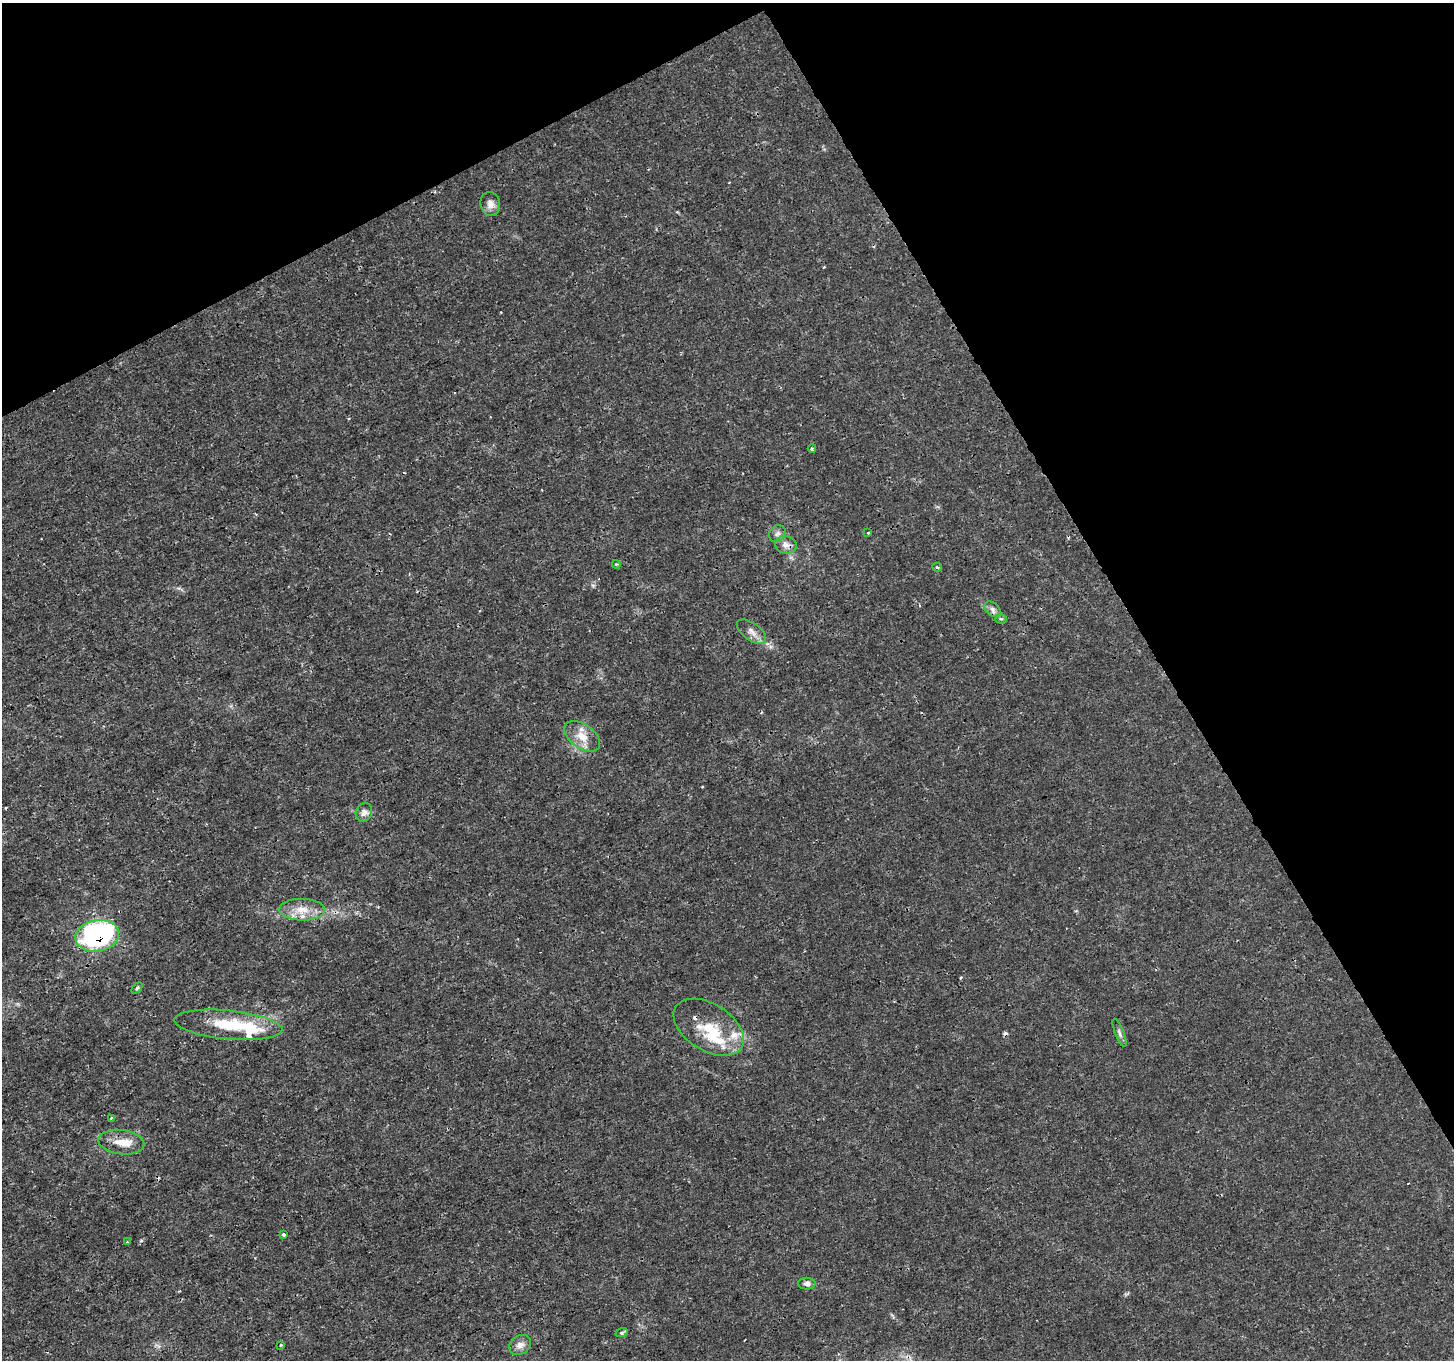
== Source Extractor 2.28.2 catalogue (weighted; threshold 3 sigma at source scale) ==
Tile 3 of 4 x 4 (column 3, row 1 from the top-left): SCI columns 2909-4360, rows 4242-5599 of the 5814 x 5707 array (HDU 1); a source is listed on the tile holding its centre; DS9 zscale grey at full resolution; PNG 1456 x 1362 px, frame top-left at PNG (2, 3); each listed source drawn as its Kron ellipse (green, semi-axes under 4 px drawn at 4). Shown black and unused: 28% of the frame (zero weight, under 3 of 4 exposures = <1% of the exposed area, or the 3 px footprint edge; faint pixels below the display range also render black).
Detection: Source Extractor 2.28.2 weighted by HDU 2 'WHT'; one run over the whole footprint, this tile lists its part. Background 0.00183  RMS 7.9e-04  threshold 0.00357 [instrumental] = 3 sigma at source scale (4.5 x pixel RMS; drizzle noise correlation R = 1.50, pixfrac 1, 0.0396/0.0396 arcsec/px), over >= 5 px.
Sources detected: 33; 1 cosmic-ray / hot-pixel residue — neither listed nor drawn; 6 inside a brighter listed object's ellipse — not listed separately; the other 26 listed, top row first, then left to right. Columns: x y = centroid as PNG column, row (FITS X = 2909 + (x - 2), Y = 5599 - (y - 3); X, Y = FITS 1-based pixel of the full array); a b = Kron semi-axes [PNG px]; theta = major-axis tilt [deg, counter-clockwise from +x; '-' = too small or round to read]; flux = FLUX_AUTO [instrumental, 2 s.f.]
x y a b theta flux
490 204 12 10 -78 0.51
812 448 4 3 - 0.092
868 533 3 3 - 0.091
777 534 9 7 43 0.3
786 545 11 9 -11 0.5
616 564 4 3 - 0.08
937 567 5 3 - 0.14
993 609 9 6 -43 0.31
1001 619 5 5 - 0.14
751 632 17 8 -36 0.55
582 736 20 12 -35 1.3
364 812 9 8 - 0.39
302 910 23 11 -1 1.3
97 936 22 15 11 16
137 988 6 4 45 0.13
228 1025 54 14 -5 3.9
709 1027 39 23 -32 3.1
1119 1033 15 4 -68 0.24
111 1118 4 3 - 0.097
121 1142 23 12 -8 1.2
283 1235 3 3 - 0.22
127 1242 4 3 - 0.089
807 1284 8 6 0 0.32
622 1332 6 4 19 0.13
281 1345 4 2 - 0.059
520 1345 11 9 35 0.51
Overlapping masked pixels (flux is a lower limit): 1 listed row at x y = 97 936